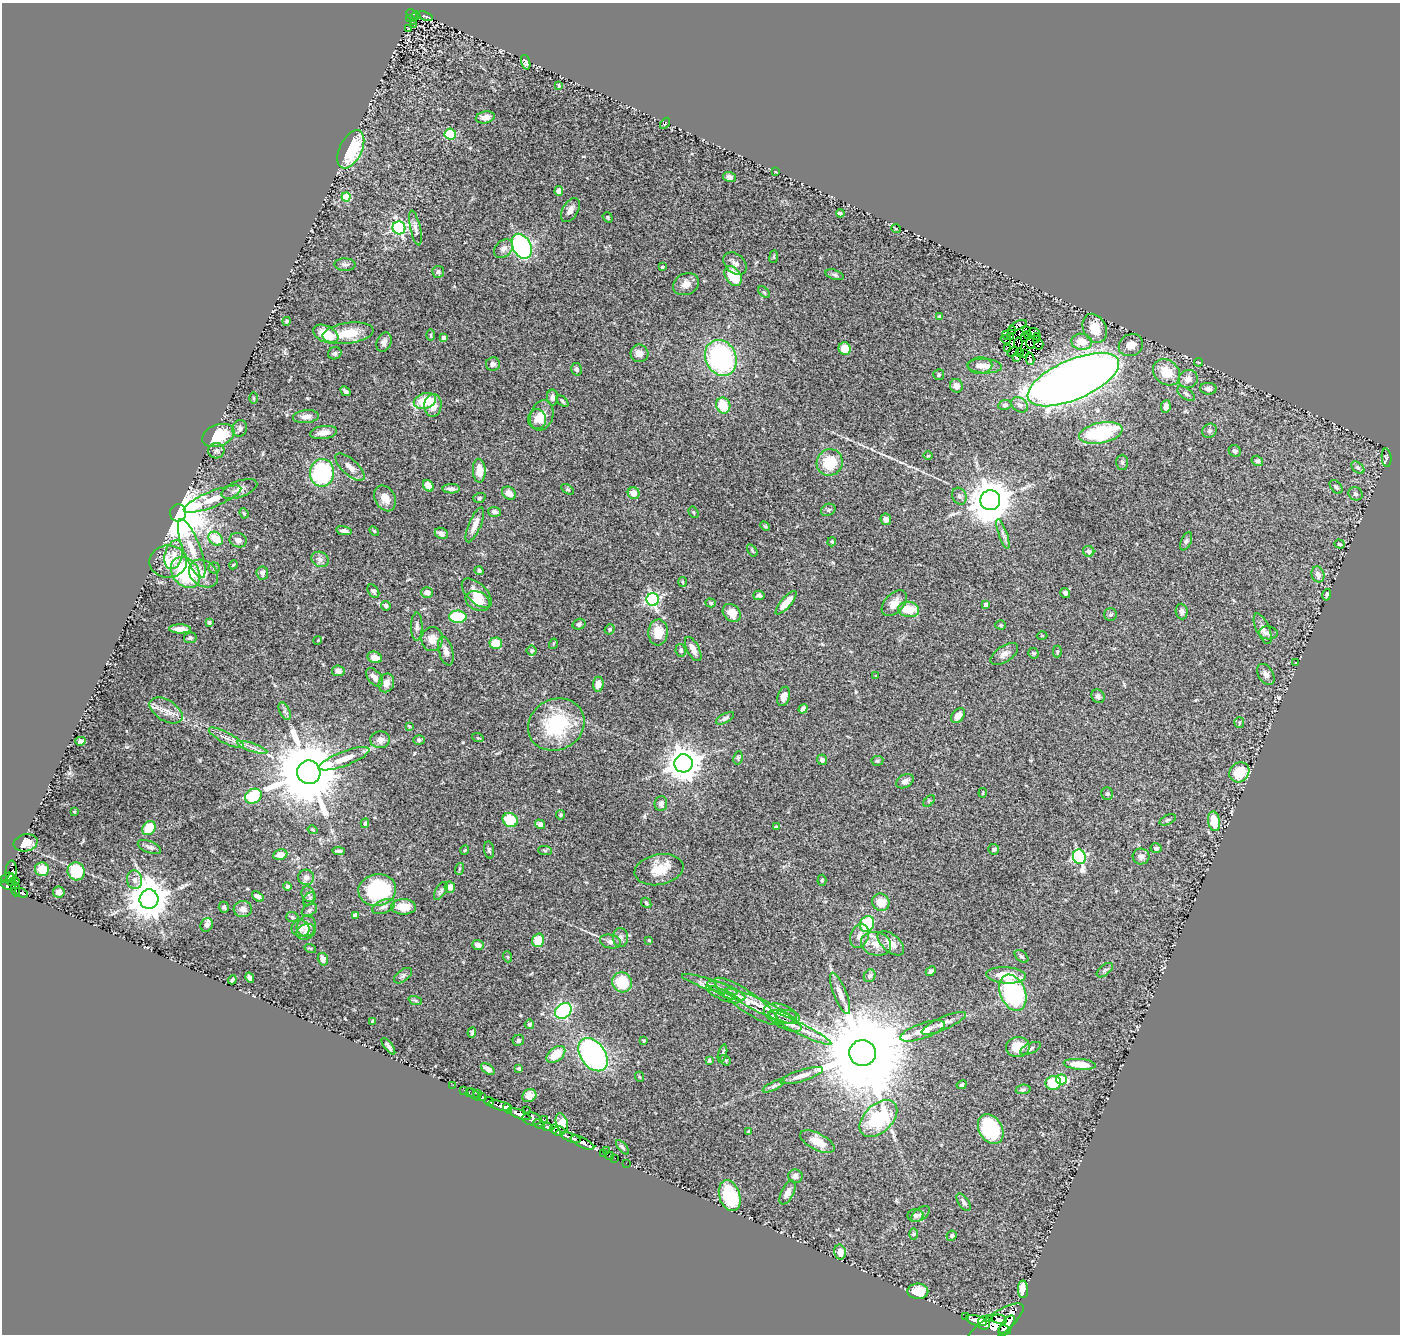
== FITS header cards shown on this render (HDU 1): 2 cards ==
NAXIS1  =                 1398
NAXIS2  =                 1332

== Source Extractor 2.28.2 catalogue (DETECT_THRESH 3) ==
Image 1398 x 1332 px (HDU 1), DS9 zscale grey, 1 PNG px = 1 image px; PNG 1402 x 1336 px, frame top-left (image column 1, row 1332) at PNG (2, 3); each listed source drawn as its Kron ellipse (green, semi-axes under 4 px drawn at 4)
Background 0.678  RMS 0.039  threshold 0.117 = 3 sigma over >= 5 px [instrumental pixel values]
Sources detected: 406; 9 with non-positive FLUX_AUTO (blend fragments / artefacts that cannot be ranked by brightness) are neither listed nor drawn; the other 397 listed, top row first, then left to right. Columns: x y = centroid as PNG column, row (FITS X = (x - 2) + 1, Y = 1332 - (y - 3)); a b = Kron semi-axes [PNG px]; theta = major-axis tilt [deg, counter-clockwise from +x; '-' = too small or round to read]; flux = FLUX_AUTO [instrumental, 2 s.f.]
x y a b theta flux
412 15 6 4 -54 56
416 15 4 3 - 31
425 16 8 3 -17 120
409 18 3 2 - 9.3
414 21 3 2 - 21
414 25 3 2 - 7.7
408 29 3 2 - 1.7
526 62 7 4 -72 8.9
559 86 4 3 - 2.6
485 117 9 6 12 17
665 123 6 3 56 2.6
450 134 6 5 - 96
351 149 20 11 65 150
776 172 4 2 - 1.7
730 177 6 5 - 7.1
559 191 5 4 - 15
346 197 4 4 - 80
570 210 13 7 60 16
840 213 4 3 - 4.3
608 217 5 4 - 3.5
399 228 6 6 - 450
415 228 18 5 -78 13
896 229 4 3 - 2
522 246 13 9 -62 530
503 249 10 8 41 13
774 257 6 3 82 2.9
735 263 13 9 -42 14
345 265 10 6 -2 7.3
662 267 3 3 - 4
438 272 6 6 - 7.1
834 275 9 5 -18 5.8
733 276 11 7 -55 79
686 284 13 10 26 22
764 292 7 4 -45 3.7
940 317 4 4 - 11
286 321 4 4 - 4
1018 326 9 3 25 9
1095 328 15 11 -63 50
1026 330 3 2 - 0.8
1012 331 4 3 - 1.1
1034 332 6 2 -7 10
348 333 25 10 8 67
326 334 13 8 -26 58
431 335 6 4 -89 2.8
1028 335 4 2 - 4.6
1006 336 5 2 - 2
1010 336 3 2 - 1.9
1024 337 4 2 - 0.87
1038 337 3 2 - 5.8
444 338 4 4 - 13
1006 339 5 2 - 6.1
1036 340 2 2 - 1.9
384 342 10 7 68 11
1082 342 10 8 -8 40
1018 343 5 2 - 1.9
1030 343 6 2 -84 2.6
1039 345 5 2 - 7.1
1131 345 13 10 29 26
1008 348 3 2 - 1.6
845 349 6 6 - 41
1013 352 6 2 30 1.9
1020 352 3 2 - 3.4
335 353 7 6 - 5.3
639 353 9 8 - 19
1024 353 3 2 - 1.6
721 358 18 15 -64 410
1016 358 3 2 - 2.3
1030 359 6 2 -78 0.76
1198 362 4 2 - 2.5
493 364 7 7 - 8.7
980 366 12 8 2 16
985 366 17 7 -3 24
577 369 6 5 - 5.3
1167 372 14 12 -41 54
939 375 5 5 - 5.5
1073 379 49 20 23 3500
1188 379 9 9 - 17
956 386 7 6 - 13
1208 389 8 6 -4 11
345 391 5 3 - 6.9
1186 394 10 5 -38 7.3
552 397 8 5 -89 8
254 398 6 4 -89 2.7
425 401 11 7 17 80
562 401 7 3 -43 3.8
433 405 11 8 85 29
723 405 8 7 - 59
1005 405 7 5 10 5
1020 405 9 6 -36 9.7
1166 407 6 5 - 15
542 415 15 11 72 34
306 417 13 6 5 15
537 419 10 9 - 13
240 428 8 7 - 9.3
1209 431 7 6 - 6.8
324 433 14 6 8 21
1101 433 22 10 11 210
218 435 17 10 20 110
216 451 8 7 - 8.7
1235 451 6 5 - 7.2
928 456 5 3 - 2.2
1387 458 9 5 -85 4.8
1257 461 6 5 - 5.1
830 462 13 12 - 85
1122 462 7 6 - 5.1
350 467 18 7 -42 20
1358 468 8 5 -40 5.6
479 471 12 6 -88 32
322 473 14 12 82 270
428 486 6 5 - 27
1336 487 8 5 -51 5
239 489 19 8 19 19
451 489 9 4 -1 10
567 489 7 4 -31 3.7
509 493 8 6 -38 19
634 493 6 6 - 26
1356 494 7 6 - 6.4
959 496 8 7 - 8.4
385 498 13 10 -63 26
479 498 6 4 18 4.2
212 499 31 8 22 44
990 500 10 10 - 8900
828 510 7 6 - 5.3
494 512 6 5 - 10
694 512 6 4 -58 4
178 513 8 8 - 17000
244 513 5 4 - 3.2
886 519 6 5 - 9.8
475 525 19 6 67 25
765 526 5 3 - 2.8
344 531 8 4 -9 9.2
374 531 6 3 -45 2.8
441 533 7 5 -27 14
1003 534 15 4 -71 11
216 539 8 6 -41 66
238 540 9 7 -18 11
1186 541 9 5 65 6
832 542 4 4 - 3.3
1339 544 5 4 - 4.9
192 549 31 8 -69 52
752 550 7 3 -55 3.4
1089 551 6 5 - 9.4
174 555 15 9 76 28
320 559 9 7 -28 11
168 561 19 16 1 49
233 565 4 3 - 2.4
214 568 5 5 - 4.6
479 571 4 4 - 4.9
186 572 17 13 -50 220
203 573 16 12 -40 29
262 573 6 5 - 8.9
1318 574 8 6 -72 17
682 582 5 3 - 2.8
373 591 7 5 -55 5.8
427 593 6 5 - 14
477 593 19 9 -44 32
1065 593 5 5 - 8.9
759 595 6 4 -13 6.3
1327 595 6 4 77 6.6
653 599 6 6 - 440
478 601 13 9 -25 36
711 603 5 4 - 3.9
786 603 15 5 49 38
894 603 15 9 46 27
986 605 4 4 - 13
386 606 5 4 - 7.5
909 609 10 7 -8 61
1182 611 8 6 -86 7.1
732 613 10 8 -48 27
1111 615 6 6 - 5.7
458 617 9 6 -1 120
209 622 3 3 - 4.9
579 624 6 5 - 6.2
1001 625 5 4 - 3.3
417 626 14 5 89 9.8
180 629 11 4 -1 21
610 629 5 5 - 4.1
1263 629 16 6 -66 15
658 632 13 9 87 44
1268 633 9 6 -6 8.9
1042 636 5 3 - 2.2
190 638 6 5 - 5.5
432 639 12 10 88 26
318 640 4 3 - 2.2
496 643 6 5 - 53
553 644 5 3 - 2.1
693 649 13 6 -62 16
681 650 6 5 - 6.7
446 651 15 7 -75 15
532 651 5 5 - 5
1057 651 6 4 89 3.8
1033 653 6 5 - 4.3
1004 654 15 8 33 16
375 657 7 5 -21 23
1296 663 3 2 - 1.6
338 671 6 5 - 13
1266 674 11 7 -59 12
876 676 2 2 - 1.7
375 677 11 6 -51 16
386 683 9 7 68 19
598 684 7 5 85 18
784 696 10 6 72 16
1098 696 7 6 - 8.2
803 709 5 4 - 11
166 711 18 10 -31 25
285 711 9 5 -64 7.1
958 716 8 5 51 22
725 718 10 4 29 7
1239 723 5 5 - 3.5
556 725 29 25 27 190
409 726 4 2 - 2.4
226 738 19 5 -28 18
478 738 6 3 -18 2.4
380 740 10 8 4 17
419 740 6 5 - 4.8
80 741 5 4 - 8.3
252 747 16 4 -19 13
738 758 7 4 81 4.1
344 759 27 7 21 41
822 760 5 5 - 8.8
877 761 6 5 - 4
683 763 9 9 - 4900
309 772 12 11 - 30000
1239 772 11 9 46 71
905 781 9 6 29 12
983 793 5 2 - 2.1
1107 794 6 5 - 4.8
253 796 9 7 25 110
929 801 7 4 46 3.8
661 803 7 6 - 8.9
74 812 3 3 - 2.4
561 815 5 5 - 3.9
510 820 8 7 - 77
1168 820 9 4 25 5.5
1214 821 10 6 -80 60
365 823 5 4 - 3.6
540 824 5 4 - 12
776 827 4 3 - 3.9
149 828 7 6 - 65
313 830 5 3 - 2.6
26 843 12 8 14 27
149 847 12 6 -23 9
1156 848 5 5 - 7
994 849 5 5 - 4.9
465 850 5 3 - 2.4
489 850 9 5 -82 5
545 850 7 4 -1 3.9
339 851 6 3 -5 5.8
280 855 7 5 11 21
1141 856 8 8 - 12
1079 857 7 6 - 350
42 869 7 7 - 42
459 869 6 4 71 3.1
659 870 25 15 11 54
11 871 10 5 84 200
76 871 9 8 - 95
306 877 8 7 - 13
7 878 7 4 29 230
12 878 4 2 - 52
135 880 9 7 -79 15
822 880 5 4 - 3.3
13 882 6 3 15 310
8 885 7 5 -9 420
288 886 4 4 - 6.5
450 887 6 5 - 18
16 889 7 4 -86 330
377 890 19 16 9 250
441 891 10 5 56 7.1
59 892 6 5 - 9.3
21 893 7 3 -22 140
308 894 8 6 -65 8
258 896 6 4 -36 9.9
149 899 10 9 - 7600
309 899 7 5 51 4.7
881 902 9 8 - 40
646 903 6 4 -48 4
224 907 5 5 - 5
384 907 12 6 22 11
403 907 12 7 0 45
243 909 9 8 - 14
309 910 8 5 28 6.3
355 915 4 4 - 8.8
292 917 6 5 - 4.7
867 924 8 7 - 94
207 925 7 6 - 10
306 926 10 9 - 24
300 929 9 8 - 13
306 932 10 7 23 12
860 936 12 9 68 19
620 937 9 7 -88 10
538 940 7 6 - 63
649 940 3 3 - 3.1
610 942 10 7 -10 13
891 943 16 8 -40 28
876 944 15 11 -14 34
478 945 6 5 - 14
310 948 6 3 -18 2.6
1021 956 8 5 -40 5.7
508 957 5 3 - 2.4
323 959 6 5 - 14
1105 970 9 5 39 5.5
931 971 5 4 - 6.2
1006 975 20 8 -4 63
403 976 10 5 37 6.9
870 976 6 5 - 5.9
250 978 5 4 - 8.2
232 980 4 3 - 4.2
622 982 10 9 - 81
710 984 29 5 -18 26
726 991 20 6 -23 23
840 993 22 6 -68 23
1013 993 19 12 -67 360
723 995 18 5 -23 17
415 1000 7 4 -19 4.5
747 1001 39 10 -35 67
762 1006 39 6 -25 52
563 1011 9 7 38 320
780 1014 17 9 -16 32
788 1017 12 6 -9 13
372 1021 4 3 - 2.4
785 1021 18 7 -29 24
944 1023 24 6 24 20
529 1024 5 4 - 6.7
800 1028 35 5 -26 37
922 1031 23 7 19 29
472 1033 5 3 - 4.2
518 1040 6 5 - 4.9
644 1041 3 2 - 2.4
388 1046 10 4 -54 8
1018 1047 12 10 10 47
1030 1048 11 5 23 7.2
862 1053 13 13 - 66000
556 1054 11 6 39 58
722 1054 9 3 75 4.1
593 1055 18 12 -55 500
725 1060 6 4 -39 4.1
709 1061 4 3 - 3.4
1080 1064 16 5 -5 51
488 1069 8 4 -34 11
519 1069 4 3 - 4
802 1076 22 5 17 20
640 1077 5 3 - 2.3
1062 1079 5 5 - 93
1053 1083 8 7 - 83
453 1085 3 2 - 9.1
962 1085 5 4 - 5.5
774 1086 12 4 25 7.6
1023 1089 7 5 6 4.8
464 1090 2 2 - 9.3
469 1093 3 2 - 28
474 1094 8 3 -41 69
478 1094 3 2 - 11
529 1096 7 6 - 14
482 1097 3 3 - 75
489 1101 5 3 - 220
500 1106 12 4 -13 1200
508 1108 5 4 - 520
526 1110 2 2 - 6.2
519 1114 11 4 -22 2300
532 1119 9 6 -10 960
544 1119 4 3 - 120
878 1119 22 14 43 200
562 1123 10 6 -74 78
539 1124 6 3 -30 280
547 1127 6 4 -9 460
554 1129 4 3 - 170
991 1129 16 11 -59 210
559 1131 6 5 - 220
748 1132 4 3 - 3.2
570 1137 10 4 -20 1300
582 1142 13 5 -25 1500
817 1142 19 8 -27 45
622 1147 9 3 -50 4.4
606 1150 2 2 - 17
603 1153 2 2 - 16
609 1156 4 3 - 26
615 1158 2 2 - 7.9
626 1163 2 2 - 13
795 1176 7 6 - 9.6
787 1192 13 6 63 16
730 1196 16 10 -72 160
964 1202 10 5 -54 7.9
921 1214 10 5 37 9.1
916 1215 8 6 3 8.4
914 1234 6 4 89 3.5
952 1236 5 5 - 5.1
840 1252 7 5 -79 18
1023 1289 9 5 -89 32
918 1291 10 8 -2 51
966 1317 3 3 - 110
989 1318 4 3 - 300
999 1319 8 4 -10 700
976 1320 10 5 -17 1800
984 1323 6 6 - 1700
994 1326 34 11 35 4600
1007 1326 12 5 56 1700
1005 1330 6 4 -12 710
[9 non-positive-flux detections neither listed nor drawn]